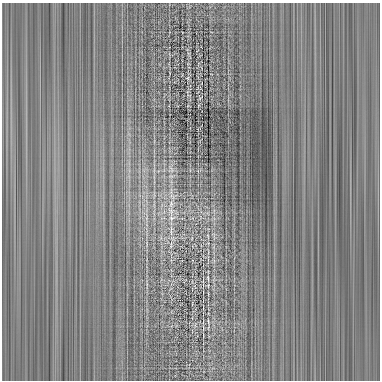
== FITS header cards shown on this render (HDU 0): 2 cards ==
NAXIS1  =                  378 / length of data axis 1
NAXIS2  =                  378 / length of data axis 2

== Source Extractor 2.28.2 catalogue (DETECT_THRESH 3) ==
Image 378 x 378 px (HDU 0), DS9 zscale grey, 1 PNG px = 1 image px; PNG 382 x 382 px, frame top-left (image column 1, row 378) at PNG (2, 3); no overlay
Background 1.26e-17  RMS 4.9e-16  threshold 1.46e-15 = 3 sigma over >= 5 px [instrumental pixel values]
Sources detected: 10; all 10 listed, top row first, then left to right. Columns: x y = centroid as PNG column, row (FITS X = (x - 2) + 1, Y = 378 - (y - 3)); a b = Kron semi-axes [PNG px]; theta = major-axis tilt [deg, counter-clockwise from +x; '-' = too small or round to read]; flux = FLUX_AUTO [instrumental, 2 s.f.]
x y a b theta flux
188 78 5 3 - 3.5e-14
171 169 12 4 -66 1.2e-13
171 176 5 5 - 6.1e-14
171 204 10 6 80 1.7e-13
171 211 13 7 -71 2.1e-13
172 218 10 9 - 2.0e-13
171 230 16 2 88 1.3e-13
208 236 5 3 - 2.5e-14
208 278 9 3 -85 5.3e-14
208 322 5 2 - 3.4e-14